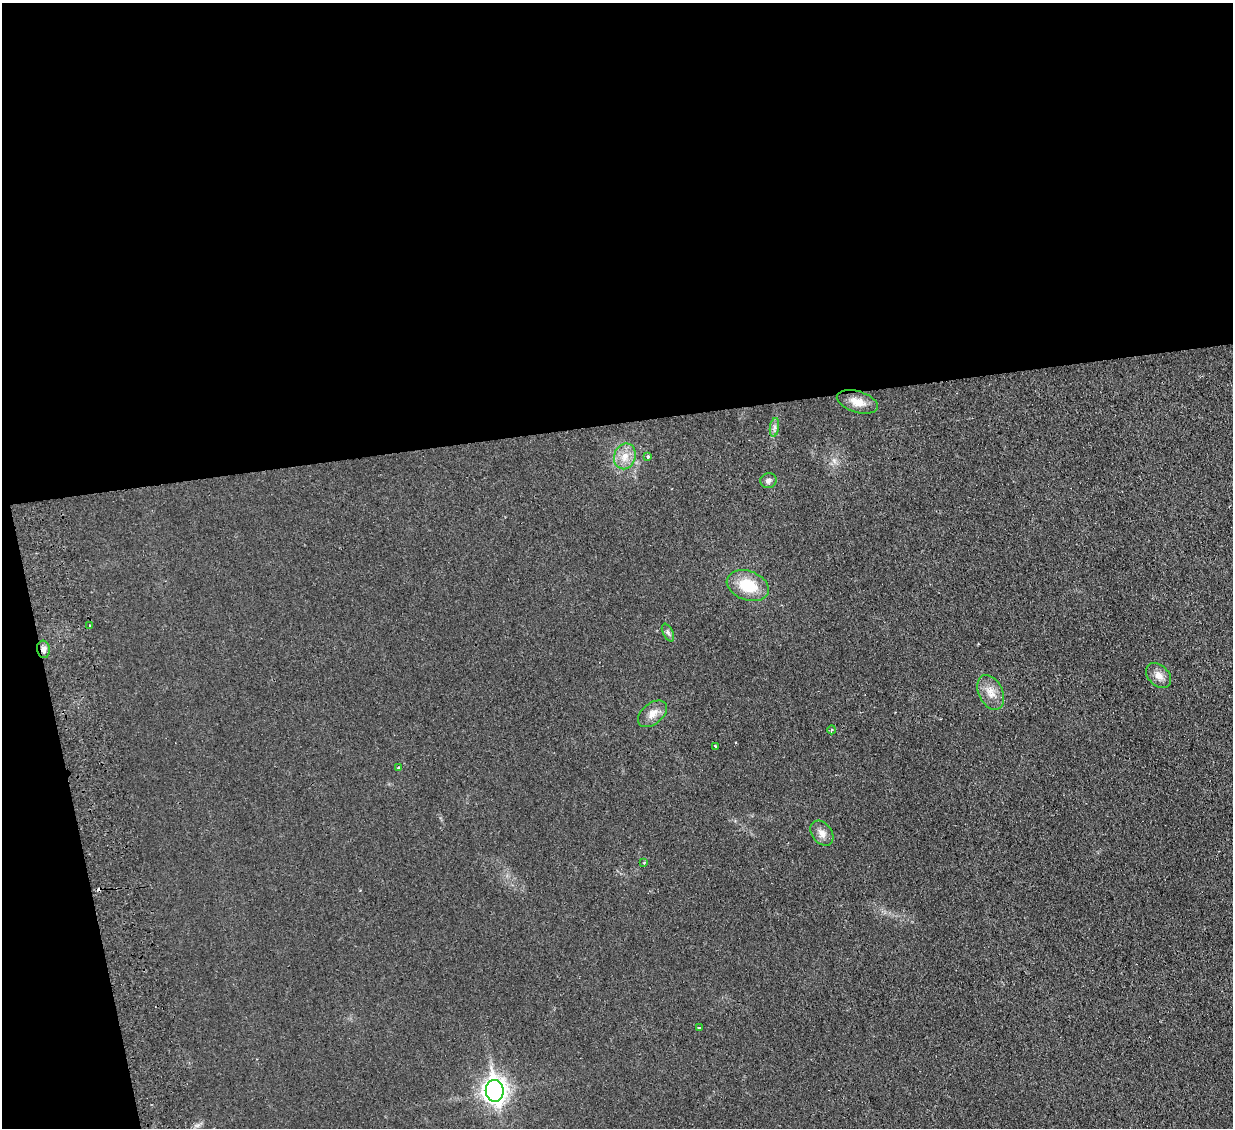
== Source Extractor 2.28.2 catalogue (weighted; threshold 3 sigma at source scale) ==
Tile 1 of 4 x 4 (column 1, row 1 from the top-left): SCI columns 58-1288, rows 3538-4663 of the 5040 x 4933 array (HDU 1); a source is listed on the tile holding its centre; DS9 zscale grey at full resolution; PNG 1235 x 1130 px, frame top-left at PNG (2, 3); each listed source drawn as its Kron ellipse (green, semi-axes under 4 px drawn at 4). Shown black and unused: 41% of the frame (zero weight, under 2 of 3 exposures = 3% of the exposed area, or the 3 px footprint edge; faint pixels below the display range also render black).
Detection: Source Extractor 2.28.2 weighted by HDU 2 'WHT'; one run over the whole footprint, this tile lists its part. Background 0.0363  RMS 0.0063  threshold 0.0285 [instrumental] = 3 sigma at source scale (4.5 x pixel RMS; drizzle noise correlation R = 1.50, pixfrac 1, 0.05/0.05 arcsec/px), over >= 5 px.
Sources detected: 20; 1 cosmic-ray / hot-pixel residue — neither listed nor drawn; the other 19 listed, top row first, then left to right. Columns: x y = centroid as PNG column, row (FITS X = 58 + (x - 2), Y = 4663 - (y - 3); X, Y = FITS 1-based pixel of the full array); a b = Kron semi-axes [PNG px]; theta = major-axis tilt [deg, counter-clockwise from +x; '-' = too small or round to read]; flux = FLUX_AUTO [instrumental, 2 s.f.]
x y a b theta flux
857 402 21 10 -17 7.3
774 427 9 4 82 1.9
625 456 13 10 71 6.8
648 457 3 3 - 2.1
768 481 8 7 - 2.2
748 586 22 14 -20 20
90 625 3 3 - 0.7
668 633 9 5 -63 1.5
43 649 9 6 -83 2.8
1159 676 14 10 -44 5.2
991 692 18 12 -64 7.6
652 714 17 10 39 5.7
832 730 4 4 - 0.75
715 746 3 2 - 0.43
398 767 3 3 - 0.79
822 833 14 9 -51 4.4
644 863 4 3 - 0.48
699 1027 3 3 - 11
495 1091 11 9 -82 450
Overlapping masked pixels (flux is a lower limit): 1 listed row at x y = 43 649